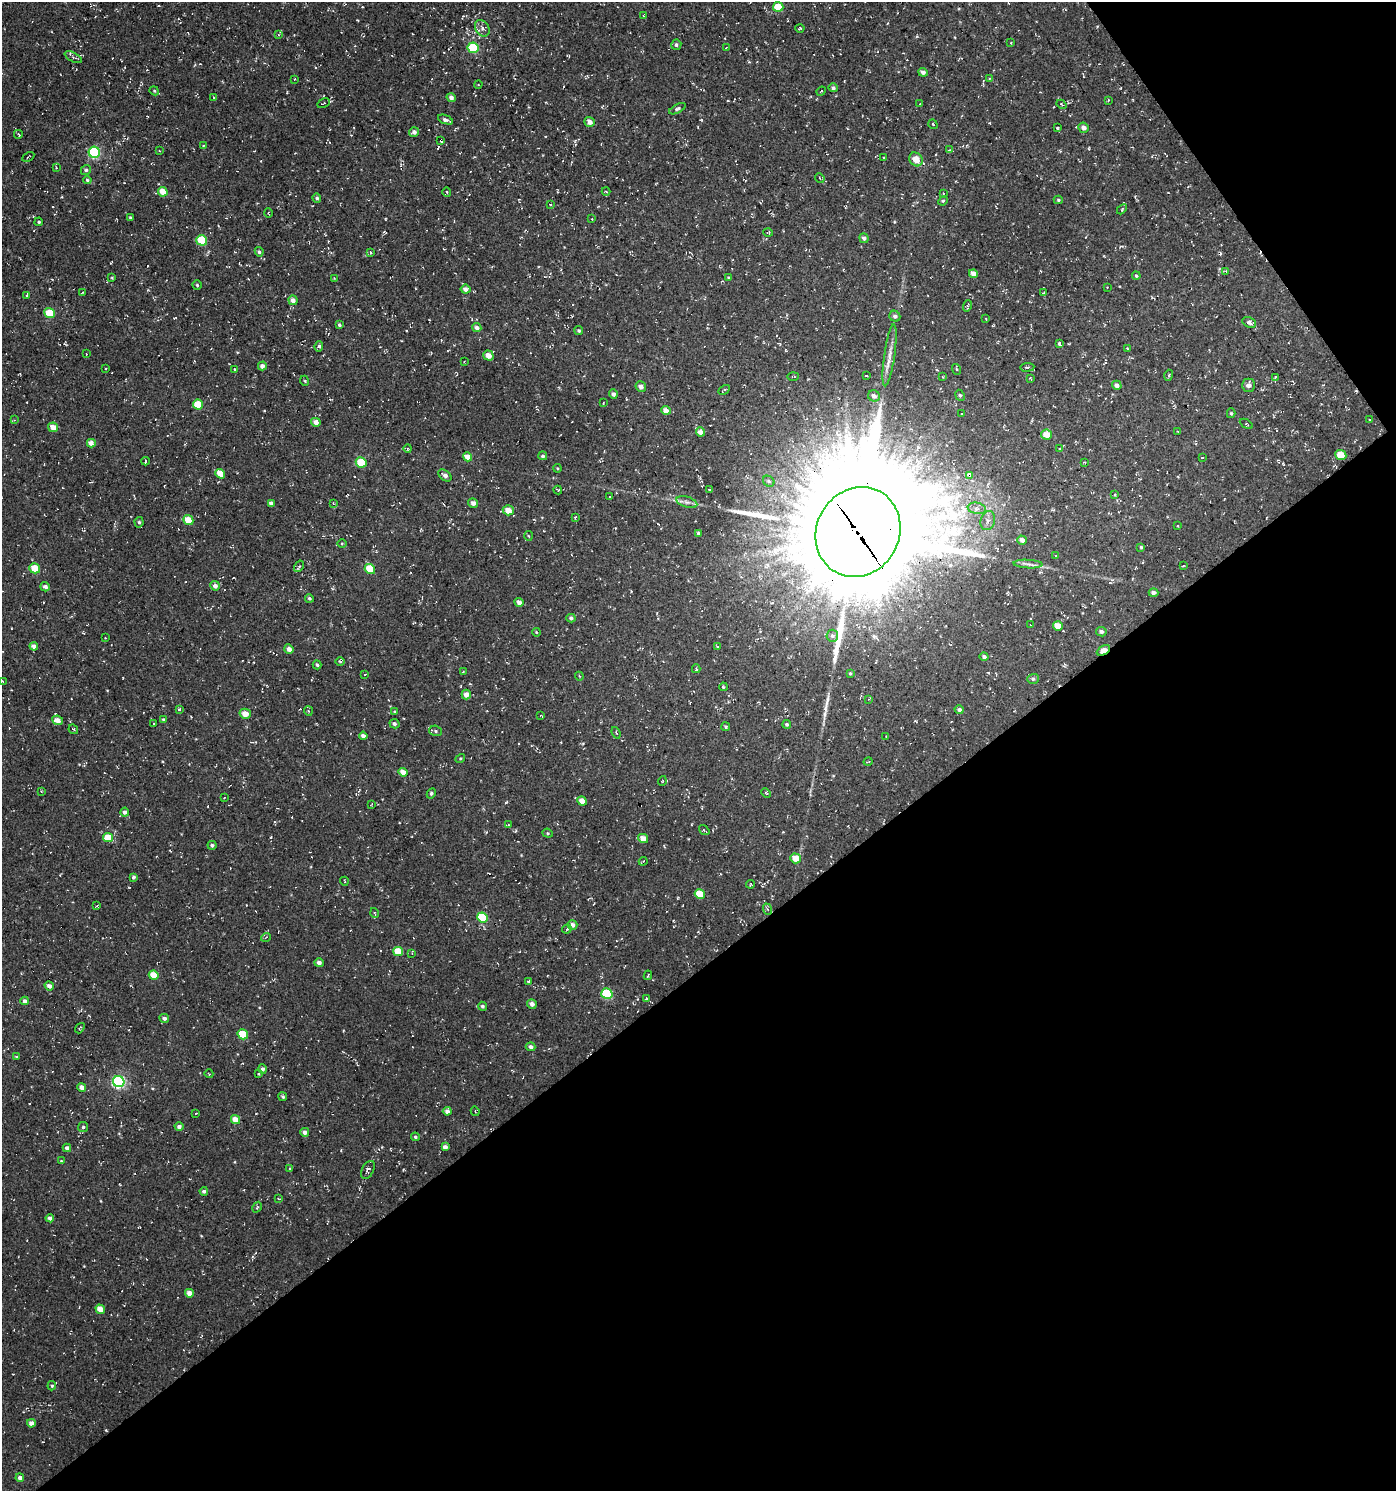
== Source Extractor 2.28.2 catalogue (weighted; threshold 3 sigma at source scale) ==
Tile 12 of 4 x 4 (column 4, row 3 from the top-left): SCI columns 4375-5768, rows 1491-2979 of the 5894 x 5958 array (HDU 1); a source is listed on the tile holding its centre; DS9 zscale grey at full resolution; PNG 1398 x 1493 px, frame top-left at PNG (2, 2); each listed source drawn as its Kron ellipse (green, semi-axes under 4 px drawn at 4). Shown black and unused: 38% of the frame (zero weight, under 3 of 4 exposures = <1% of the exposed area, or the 3 px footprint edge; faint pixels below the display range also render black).
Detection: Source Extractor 2.28.2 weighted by HDU 2 'WHT'; one run over the whole footprint, this tile lists its part. Background -0.0373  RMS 0.0053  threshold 0.0238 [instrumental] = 3 sigma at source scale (4.5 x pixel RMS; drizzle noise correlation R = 1.50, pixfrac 1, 0.0396/0.0396 arcsec/px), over >= 5 px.
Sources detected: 305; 17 cosmic-ray / hot-pixel residue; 4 long thin detections or spike segments (spike, bleed or trail) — neither listed nor drawn; the other 284 listed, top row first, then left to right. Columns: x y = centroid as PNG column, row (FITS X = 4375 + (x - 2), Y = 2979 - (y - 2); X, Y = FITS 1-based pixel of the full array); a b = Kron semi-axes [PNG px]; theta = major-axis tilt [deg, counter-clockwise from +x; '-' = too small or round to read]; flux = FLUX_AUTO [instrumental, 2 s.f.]
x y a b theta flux
778 7 5 5 - 13
643 16 4 2 - 0.36
482 28 9 6 -56 2
800 28 4 3 - 0.57
278 35 4 2 - 0.47
1011 42 3 2 - 0.4
676 45 5 5 - 1.3
473 48 5 5 - 32
726 48 3 2 - 0.34
73 57 9 4 -28 1.4
923 72 5 4 - 1.8
989 78 4 2 - 0.39
294 79 3 2 - 0.41
478 84 4 3 - 0.35
833 88 5 4 - 1.2
154 91 5 4 - 0.67
821 91 5 2 - 0.33
213 97 3 2 - 0.37
451 98 5 4 - 2.1
1108 100 4 3 - 0.54
324 103 6 3 31 0.51
920 103 4 2 - 0.39
1061 104 5 3 - 0.5
677 109 9 4 28 1.1
445 120 8 3 -21 1.3
590 122 5 5 - 2.5
933 124 5 3 - 0.43
1057 128 4 3 - 0.61
1084 128 5 5 - 2.5
414 132 5 4 - 1.8
18 134 4 2 - 0.63
441 140 4 3 - 2.9
203 146 3 3 - 0.53
949 150 4 3 - 0.56
159 151 3 2 - 0.36
94 152 6 5 - 50
28 157 6 2 30 0.5
883 158 3 3 - 2
916 159 7 6 - 5.8
56 168 4 4 - 0.52
86 170 5 5 - 0.98
820 178 5 4 - 0.73
87 180 4 4 - 0.73
163 192 5 4 - 7.5
447 192 5 3 - 0.49
606 192 4 3 - 0.51
943 193 3 2 - 0.83
317 198 4 4 - 0.93
1058 200 4 4 - 0.72
943 201 5 4 - 0.72
550 205 4 3 - 0.65
1122 209 6 3 46 0.56
268 213 5 3 - 0.43
130 217 4 4 - 0.72
592 219 3 2 - 0.36
39 222 4 3 - 0.78
768 232 5 3 - 0.5
864 238 5 4 - 1.5
202 240 5 5 - 21
259 252 5 4 - 1.1
371 252 3 3 - 0.78
1226 271 4 4 - 0.46
973 274 4 4 - 3.8
1136 276 4 3 - 0.71
728 277 4 3 - 0.47
112 278 4 3 - 0.59
334 278 4 3 - 0.4
197 285 4 4 - 0.75
1107 287 2 2 - 0.46
465 289 5 4 - 2.7
82 292 4 2 - 0.41
1043 293 3 2 - 0.55
27 296 4 3 - 0.57
293 300 4 4 - 2.4
967 306 6 4 71 0.72
50 313 6 4 -40 16
895 316 6 5 - 1.6
986 319 4 2 - 0.43
1249 322 7 5 -26 1.7
339 325 3 3 - 0.73
477 328 4 4 - 1.9
579 331 4 4 - 0.8
1059 344 4 3 - 5.1
319 346 5 4 - 1.1
1127 348 2 2 - 0.48
86 354 3 2 - 0.35
488 355 5 5 - 4.1
890 355 31 5 82 5.3
464 361 3 2 - 0.34
262 366 4 4 - 2
1027 367 7 3 7 0.82
105 369 2 2 - 0.48
234 369 3 2 - 0.45
956 369 5 3 - 0.52
1169 375 5 3 - 0.54
793 376 6 2 2 0.62
866 376 3 2 - 0.38
942 377 2 2 - 0.49
1275 377 4 4 - 0.43
1030 378 3 2 - 0.43
305 381 5 3 - 0.61
1117 385 5 4 - 2
1248 385 6 6 - 2.6
641 387 5 5 - 2.3
724 390 6 2 28 0.54
613 394 4 4 - 1.7
960 395 6 4 -65 0.79
874 396 6 5 - 1.9
603 403 3 2 - 0.38
198 404 5 5 - 12
666 410 5 4 - 4.9
1231 413 5 4 - 0.74
962 414 3 2 - 0.57
14 420 3 3 - 0.42
1369 420 3 2 - 0.35
316 422 5 4 - 3.1
1246 424 7 3 -29 0.52
53 427 5 4 - 5.2
700 432 4 4 - 3.5
1178 432 4 3 - 0.4
1046 434 5 5 - 6.5
91 443 4 4 - 4.1
408 449 4 3 - 0.71
1059 449 3 3 - 0.51
1341 455 6 5 - 8.1
543 456 4 4 - 1
467 457 5 4 - 5.5
1202 458 3 2 - 0.46
145 461 4 3 - 0.43
361 462 5 5 - 14
1085 462 4 3 - 0.45
557 468 4 3 - 0.48
220 474 5 4 - 7.3
445 475 7 5 -39 2.3
969 476 4 3 - 9.3
769 481 6 5 - 1.1
558 490 4 3 - 0.52
709 490 3 2 - 0.42
1115 494 4 3 - 0.51
610 496 3 2 - 0.38
687 502 11 5 -18 1.9
271 503 4 4 - 1.9
333 503 3 2 - 0.37
473 503 5 4 - 2.1
977 508 9 5 -10 2.4
508 510 5 5 - 5.3
575 517 3 2 - 0.86
188 520 5 4 - 8.7
988 521 10 7 73 2.8
139 522 5 4 - 1.1
1178 526 3 2 - 0.4
858 532 46 41 61 24000
698 533 3 3 - 0.93
528 536 5 3 - 0.5
1022 540 5 4 - 3.5
342 544 5 3 - 0.46
1141 547 4 4 - 0.63
1056 556 3 2 - 0.47
1028 564 15 3 -3 2
299 566 6 3 57 0.71
1183 566 3 2 - 0.33
35 568 5 5 - 8.5
370 569 5 5 - 15
215 586 5 4 - 2.2
45 587 5 4 - 2
1153 593 5 4 - 1.8
309 598 4 4 - 0.96
519 602 5 4 - 2.9
571 618 4 4 - 1.1
1030 625 3 2 - 0.66
1058 626 5 4 - 6.2
536 632 4 3 - 0.5
1101 632 5 4 - 1.4
832 636 6 6 - 1.5
105 638 2 2 - 0.31
34 646 4 4 - 2.3
718 646 4 2 - 0.38
289 649 5 4 - 2.6
1103 650 7 4 29 8.8
984 657 4 4 - 1.5
340 661 5 3 - 0.69
317 665 4 3 - 0.74
696 669 4 3 - 0.61
463 672 3 3 - 0.44
850 673 4 3 - 0.55
365 674 3 2 - 0.36
579 676 4 3 - 0.49
1033 679 6 5 - 1.2
2 681 3 2 - 0.35
723 687 4 3 - 0.57
466 694 5 4 - 3.8
869 699 4 3 - 0.39
179 709 4 4 - 0.69
959 710 4 4 - 1.4
308 711 5 4 - 0.62
395 711 4 4 - 0.54
245 714 5 5 - 5
541 715 4 2 - 0.37
163 719 4 3 - 0.72
58 720 5 4 - 4.3
154 724 2 2 - 0.51
394 724 5 4 - 1.2
787 724 4 4 - 0.86
726 727 4 4 - 0.76
73 729 5 3 - 0.62
436 731 6 5 - 1.1
616 733 6 3 -69 0.64
363 736 4 4 - 2.2
886 736 2 2 - 0.45
460 758 5 4 - 0.59
868 762 5 3 - 0.46
403 772 4 4 - 4.1
662 781 5 3 - 0.45
41 791 4 2 - 0.35
431 793 5 4 - 1
766 793 5 3 - 0.6
224 798 3 2 - 0.31
582 801 5 4 - 5.2
372 804 3 2 - 0.43
125 812 4 4 - 1.8
509 825 3 3 - 0.59
704 830 6 3 -35 0.53
548 833 5 4 - 0.74
108 838 5 4 - 10
643 838 5 4 - 5.2
212 845 4 4 - 1.2
796 858 5 5 - 6.9
643 861 4 2 - 0.65
133 877 4 3 - 1.4
344 881 4 3 - 0.4
750 884 4 2 - 0.49
700 894 5 4 - 11
97 906 4 4 - 0.49
767 909 6 4 -68 0.97
375 913 5 3 - 0.49
483 917 5 5 - 23
572 925 5 5 - 2.3
567 929 4 4 - 0.77
266 937 5 3 - 0.45
398 951 5 4 - 10
412 954 4 3 - 0.53
319 963 4 4 - 2.2
154 975 5 4 - 9.1
648 975 5 3 - 0.78
528 981 4 4 - 0.52
49 986 5 4 - 2.5
607 994 6 5 - 30
646 998 3 3 - 0.73
25 1001 4 4 - 2.1
532 1004 5 4 - 2.2
482 1006 4 4 - 1.1
164 1018 5 4 - 1.7
80 1028 6 3 53 0.53
243 1034 5 5 - 13
530 1047 5 4 - 1.8
16 1057 4 3 - 0.56
263 1069 5 4 - 1.7
209 1074 4 3 - 0.35
259 1074 3 3 - 0.51
119 1082 6 5 - 79
82 1087 4 4 - 3.3
283 1097 4 4 - 0.95
447 1111 4 4 - 2.1
475 1111 5 3 - 0.46
196 1113 3 2 - 0.72
235 1120 5 4 - 6.6
83 1127 5 5 - 0.85
179 1127 4 4 - 2.1
305 1132 4 4 - 1.9
415 1137 4 4 - 0.8
445 1147 4 4 - 2.4
67 1148 4 4 - 1.8
61 1161 4 3 - 0.53
290 1169 3 3 - 0.66
368 1170 10 6 62 1.4
204 1191 4 3 - 1.2
279 1199 3 2 - 0.43
257 1207 6 3 58 0.63
50 1218 4 4 - 2.2
189 1293 4 4 - 4.4
100 1309 5 4 - 5.2
52 1386 4 4 - 0.71
31 1423 4 4 - 3.4
20 1478 4 4 - 2
Overlapping masked pixels (flux is a lower limit): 5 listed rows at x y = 441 140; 1341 455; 969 476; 858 532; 1103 650